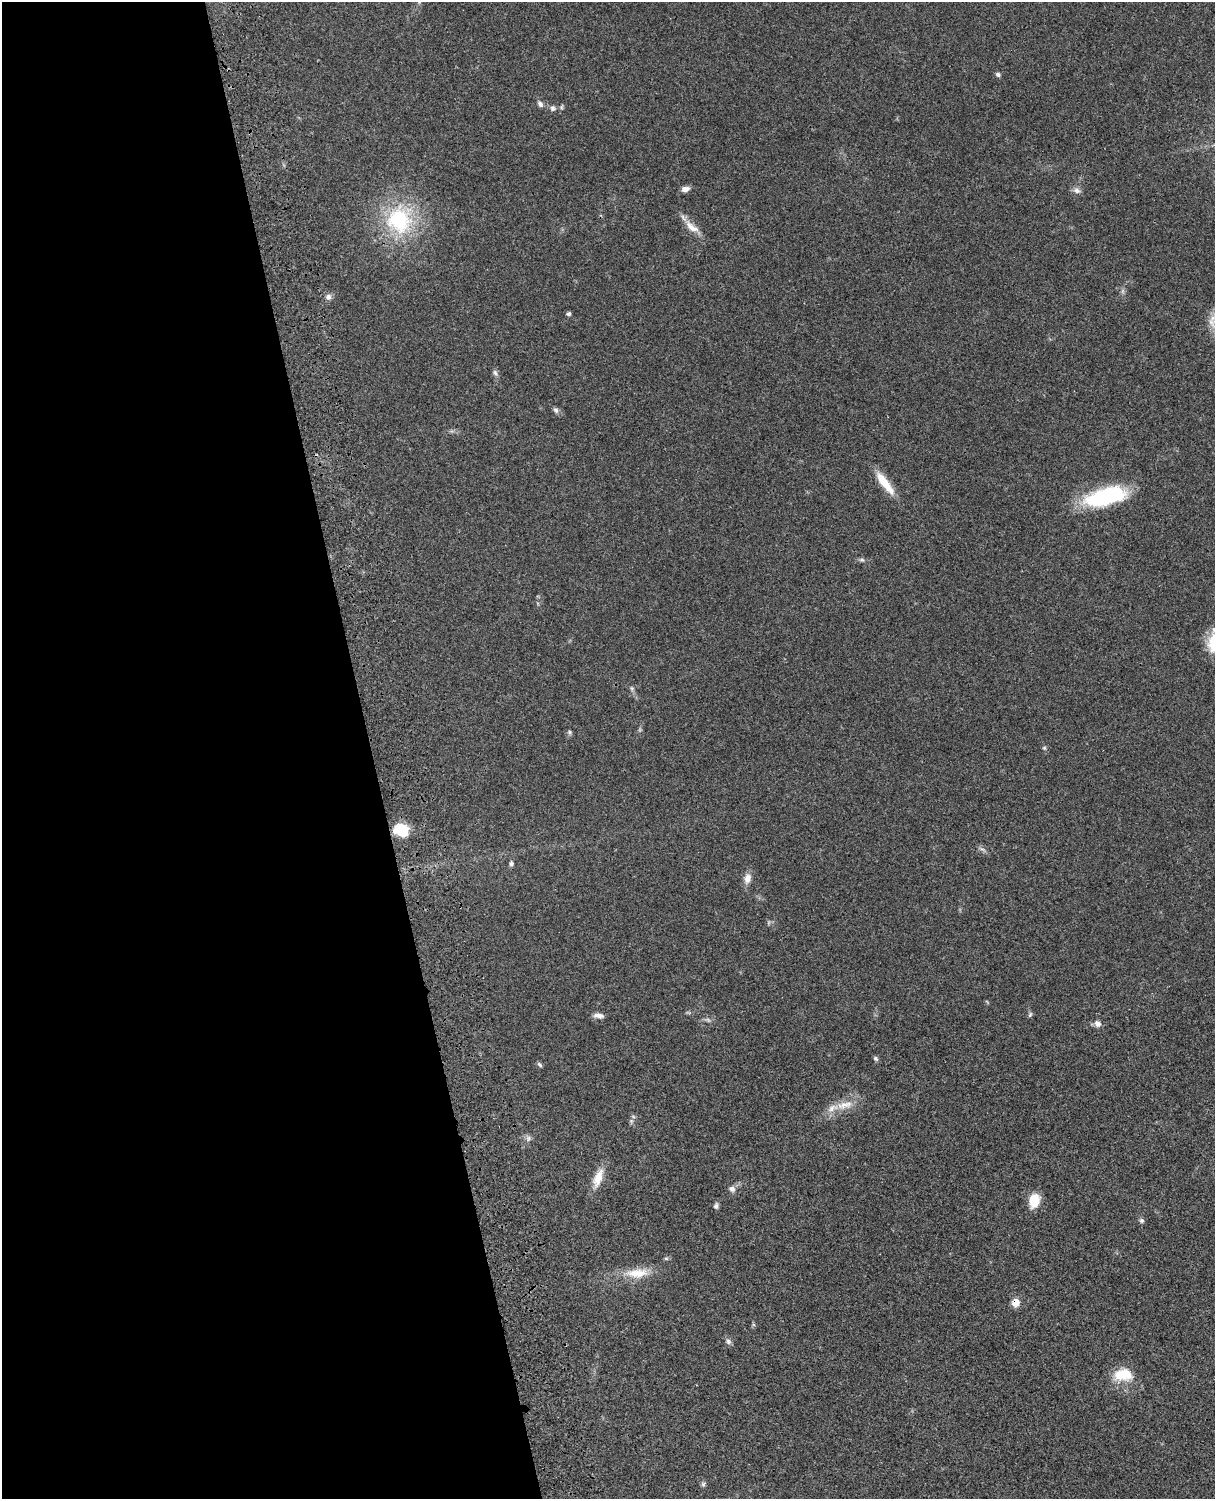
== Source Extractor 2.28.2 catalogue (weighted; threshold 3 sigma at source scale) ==
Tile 5 of 4 x 3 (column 1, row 2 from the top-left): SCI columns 121-1333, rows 1771-3267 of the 5089 x 4924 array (HDU 1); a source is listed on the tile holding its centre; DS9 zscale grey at full resolution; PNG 1217 x 1501 px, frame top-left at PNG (2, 2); no overlay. Shown black and unused: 31% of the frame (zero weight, under 3 of 4 exposures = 6% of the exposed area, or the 3 px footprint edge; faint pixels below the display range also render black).
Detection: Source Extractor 2.28.2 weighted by HDU 2 'WHT'; one run over the whole footprint, this tile lists its part. Background 0.0864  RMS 0.0061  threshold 0.0274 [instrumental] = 3 sigma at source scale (4.5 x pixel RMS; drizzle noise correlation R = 1.50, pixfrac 1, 0.05/0.05 arcsec/px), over >= 5 px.
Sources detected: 44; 2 too faint to see at this stretch — not listed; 2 inside a brighter listed object's ellipse — not listed separately; the other 40 listed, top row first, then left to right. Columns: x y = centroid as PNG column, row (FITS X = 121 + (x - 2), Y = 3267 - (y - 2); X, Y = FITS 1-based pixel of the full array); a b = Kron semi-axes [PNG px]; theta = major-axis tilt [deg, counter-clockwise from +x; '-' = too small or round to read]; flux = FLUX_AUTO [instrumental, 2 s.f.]
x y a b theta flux
998 74 6 6 - 1.3
540 104 8 6 -52 1.9
553 108 8 7 - 1.8
685 189 10 6 12 3
1077 190 10 8 -28 2.6
399 220 41 38 -85 53
691 227 24 9 -38 7.1
329 297 8 7 - 2
568 314 6 4 7 1.2
495 373 8 6 -56 1.6
556 410 8 6 -52 1.7
885 483 36 9 -53 12
1106 496 46 18 14 53
862 560 8 4 7 1.2
1214 642 25 15 76 17
632 688 7 5 -70 1.2
569 732 6 5 - 1
1044 748 6 5 - 0.89
401 830 15 12 -27 17
982 849 10 3 -29 1.3
511 864 7 5 89 1.4
747 878 14 9 78 4.5
599 1015 13 6 -7 2.9
1030 1015 7 5 63 1.1
1098 1024 10 8 -38 2.7
876 1058 7 5 -44 1.1
539 1065 7 5 -45 1.2
844 1105 27 11 13 9.7
633 1116 6 4 -20 0.82
528 1138 8 7 - 1.9
598 1178 26 10 69 9.3
732 1189 7 7 - 2.4
1034 1200 13 9 77 14
716 1206 9 6 80 1.6
1142 1221 7 6 - 1.3
637 1273 34 13 3 13
1015 1303 7 6 - 9.8
728 1341 8 7 - 1.7
1123 1375 23 14 3 15
703 1484 7 6 - 1.2
Overlapping masked pixels (flux is a lower limit): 1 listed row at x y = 1015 1303
Isophote crosses this tile's border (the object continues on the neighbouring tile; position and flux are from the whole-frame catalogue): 1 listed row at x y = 1214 642